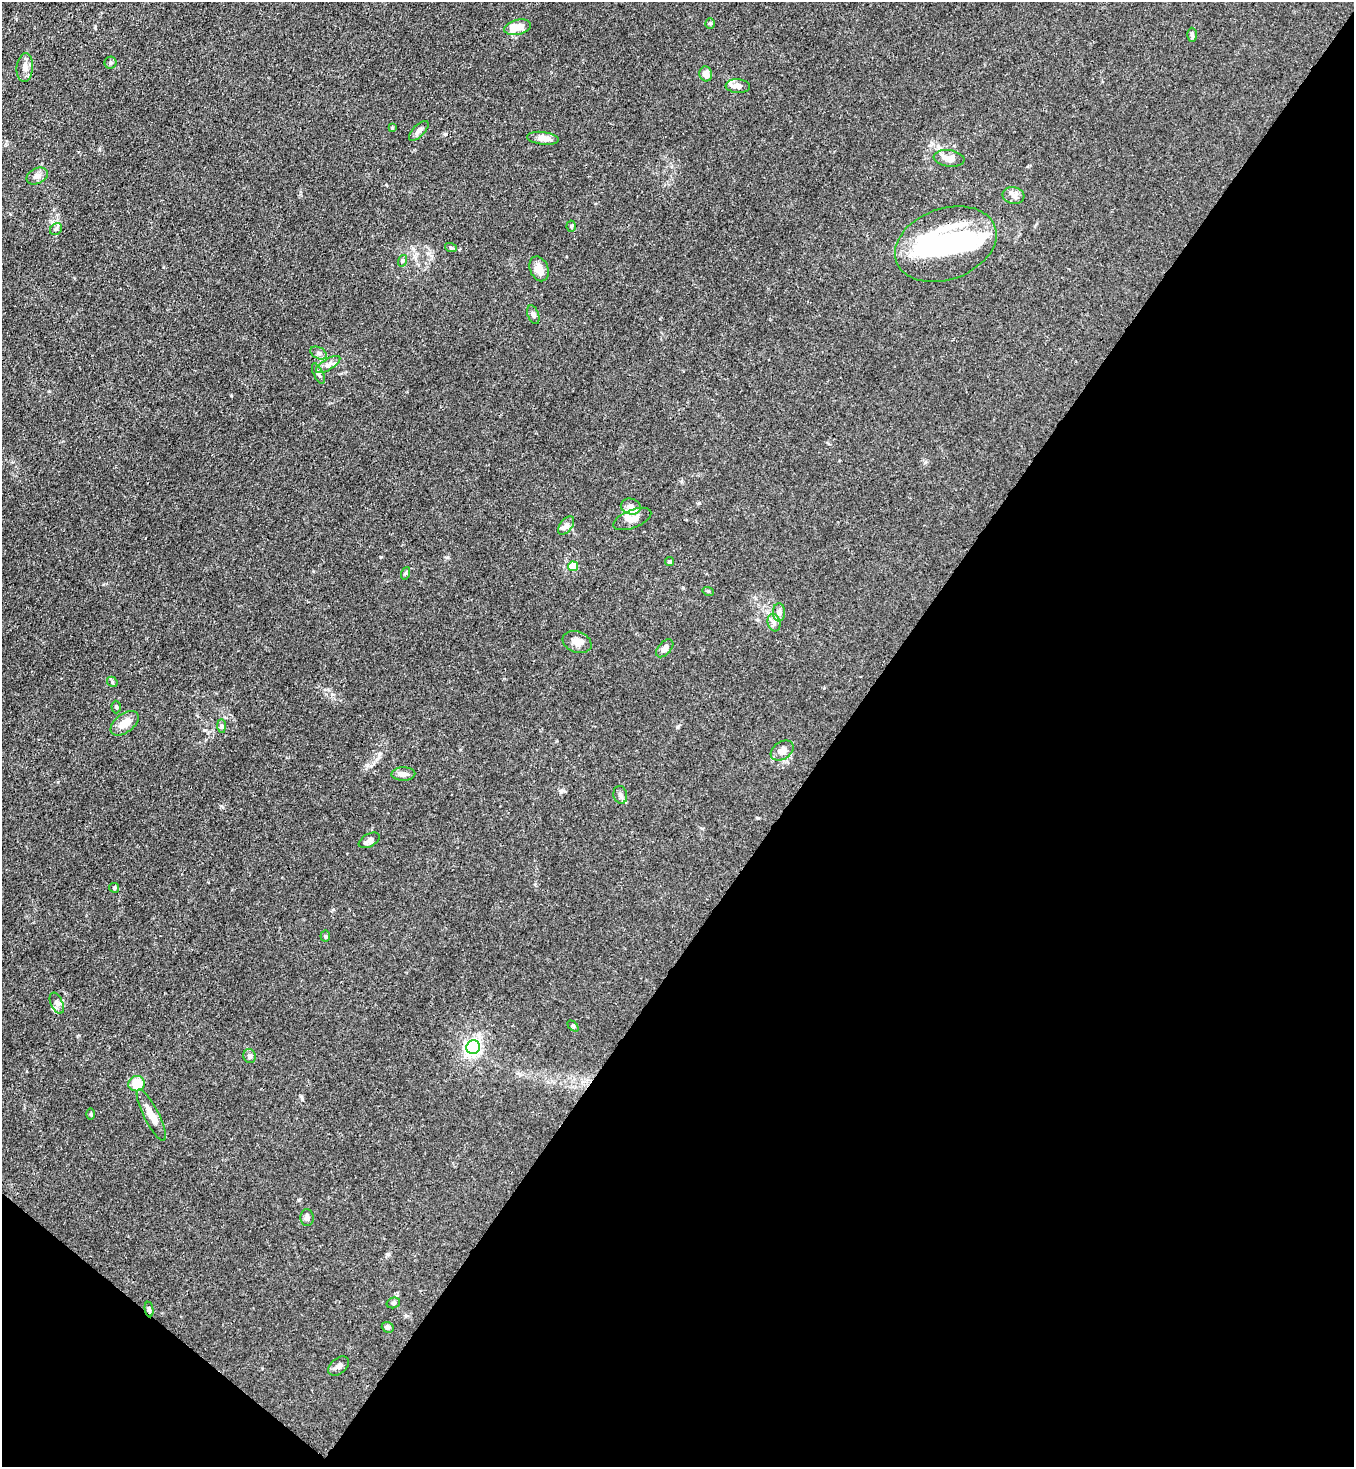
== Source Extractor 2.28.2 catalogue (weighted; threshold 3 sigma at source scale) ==
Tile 15 of 4 x 4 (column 3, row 4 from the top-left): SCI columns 3071-4422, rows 59-1523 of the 6001 x 5978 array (HDU 1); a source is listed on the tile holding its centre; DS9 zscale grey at full resolution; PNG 1356 x 1469 px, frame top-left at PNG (2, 2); each listed source drawn as its Kron ellipse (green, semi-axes under 4 px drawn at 4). Shown black and unused: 40% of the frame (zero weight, under 3 of 4 exposures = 7% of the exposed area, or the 3 px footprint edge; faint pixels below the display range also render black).
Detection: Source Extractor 2.28.2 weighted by HDU 2 'WHT'; one run over the whole footprint, this tile lists its part. Background 0.0197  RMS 0.0025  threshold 0.0114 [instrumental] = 3 sigma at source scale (4.5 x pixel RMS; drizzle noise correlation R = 1.50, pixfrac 1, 0.05/0.05 arcsec/px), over >= 5 px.
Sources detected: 63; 4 inside a brighter object's white glare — neither listed nor drawn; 3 inside a brighter listed object's ellipse — not listed separately; the other 56 listed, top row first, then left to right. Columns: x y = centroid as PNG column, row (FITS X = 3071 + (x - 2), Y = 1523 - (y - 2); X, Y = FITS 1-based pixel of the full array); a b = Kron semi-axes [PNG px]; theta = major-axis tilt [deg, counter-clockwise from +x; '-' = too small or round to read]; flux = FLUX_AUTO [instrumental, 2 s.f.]
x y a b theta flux
710 24 5 5 - 0.37
518 27 13 7 12 3.5
1192 35 7 5 -89 0.56
111 63 6 6 - 0.59
25 68 14 8 85 1.9
706 74 7 6 - 2.1
738 86 12 7 -4 1.4
392 128 4 3 - 0.23
419 131 12 6 45 0.93
543 138 16 6 -6 2.5
949 158 15 8 -7 2.7
37 176 11 7 25 1.4
1013 195 11 8 -13 1.3
571 226 5 4 - 0.38
56 229 6 5 - 0.59
946 244 52 35 20 29
451 248 6 4 -19 0.33
402 261 6 4 72 0.36
539 269 13 9 -67 2.4
533 315 10 5 -69 0.74
318 353 9 5 -26 0.7
328 365 14 5 32 1.1
318 373 11 4 -65 0.81
631 506 10 7 -13 1.5
632 519 20 9 21 2.2
566 525 10 6 53 1
669 561 4 4 - 0.37
573 566 5 5 - 6.2
406 573 6 4 71 0.34
708 591 6 4 -16 0.29
779 612 9 6 90 0.81
774 623 9 6 -75 0.84
577 642 15 10 -20 2.5
665 648 11 6 46 1.3
112 682 5 4 - 0.4
116 707 6 4 -88 0.4
125 723 16 9 38 3.1
221 726 7 4 -89 0.52
782 750 12 8 34 2
403 774 12 7 2 1.3
620 795 9 6 -77 0.8
369 840 11 6 28 0.94
114 888 5 4 - 0.37
325 936 5 5 - 0.37
57 1003 11 6 -66 0.87
573 1026 6 4 -45 0.35
473 1047 7 6 - 58
250 1056 7 6 - 0.83
137 1084 8 7 - 6.5
91 1114 5 3 - 0.29
151 1115 28 7 -63 3.5
307 1218 8 6 -87 0.91
393 1303 7 5 15 0.5
149 1309 8 4 -80 0.52
388 1327 6 5 - 0.82
339 1366 12 8 39 1.1
Overlapping masked pixels (flux is a lower limit): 1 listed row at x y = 149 1309
Unlisted compact peaks at least as high as the median listed source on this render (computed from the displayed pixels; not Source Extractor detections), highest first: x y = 221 806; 381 557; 758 818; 302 1099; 95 27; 367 765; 677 727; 413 249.